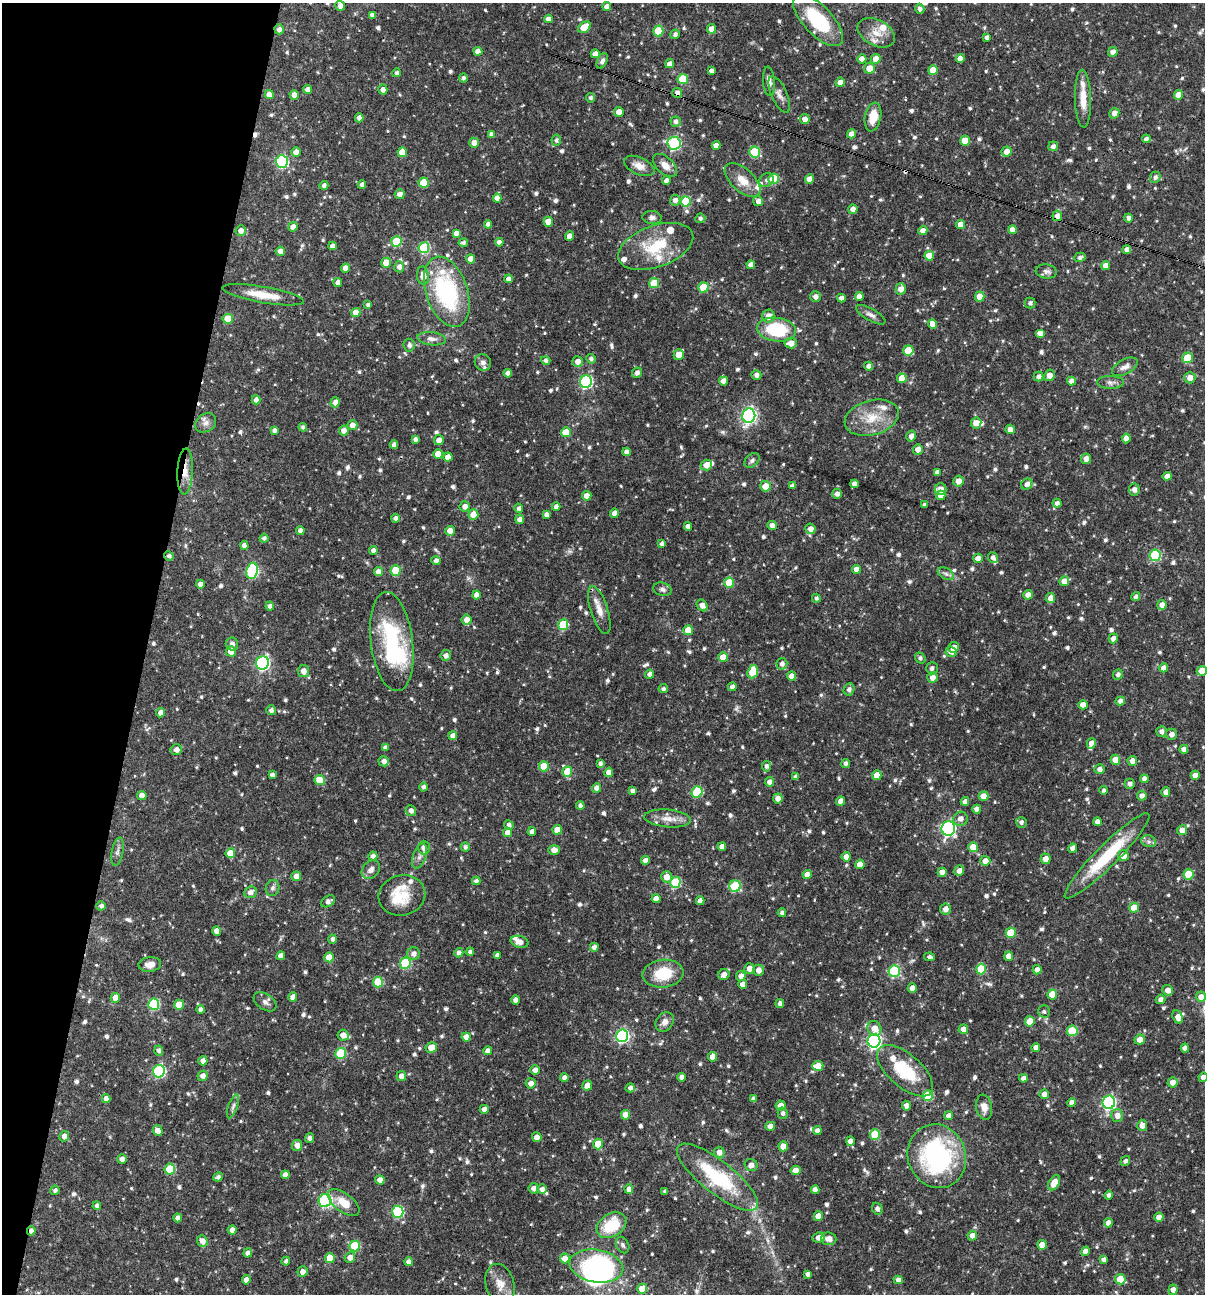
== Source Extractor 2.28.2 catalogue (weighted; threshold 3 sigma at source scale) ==
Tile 9 of 4 x 4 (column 1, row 3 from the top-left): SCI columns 250-1452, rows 1293-2584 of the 5187 x 5168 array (HDU 1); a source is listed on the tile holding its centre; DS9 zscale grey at full resolution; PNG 1207 x 1296 px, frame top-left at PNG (2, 3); each listed source drawn as its Kron ellipse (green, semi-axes under 4 px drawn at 4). Shown black and unused: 12% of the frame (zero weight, under 3 of 4 exposures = <1% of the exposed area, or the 3 px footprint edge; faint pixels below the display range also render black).
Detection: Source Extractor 2.28.2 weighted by HDU 2 'WHT'; one run over the whole footprint, this tile lists its part. Background 0.0954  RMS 0.0039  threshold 0.0174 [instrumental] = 3 sigma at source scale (4.5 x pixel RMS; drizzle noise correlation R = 1.50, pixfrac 1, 0.05/0.05 arcsec/px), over >= 5 px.
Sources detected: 892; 1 too faint to see at this stretch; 3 inside a brighter object's white glare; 4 cosmic-ray / hot-pixel residue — neither listed nor drawn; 22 inside a brighter listed object's ellipse — not listed separately; of the other 862, all 500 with FLUX_AUTO >= 1.01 (the completeness limit of this list) listed and drawn (362 fainter detections not listed), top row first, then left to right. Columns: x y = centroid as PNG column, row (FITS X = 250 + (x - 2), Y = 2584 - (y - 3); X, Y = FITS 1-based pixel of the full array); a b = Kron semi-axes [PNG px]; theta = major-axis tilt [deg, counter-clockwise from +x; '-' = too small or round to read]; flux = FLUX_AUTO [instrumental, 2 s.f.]
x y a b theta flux
340 6 5 5 - 2.2
607 7 4 4 - 2.1
920 9 5 4 - 1.3
372 15 4 4 - 1.9
548 19 4 4 - 2.2
818 20 32 14 -46 24
584 27 7 5 35 10
279 29 5 4 - 1.7
712 29 5 4 - 2.8
658 31 5 5 - 11
876 33 20 13 -28 5.3
675 34 5 4 - 1.3
987 37 4 4 - 1.6
478 51 4 4 - 2.7
1113 52 5 4 - 2.5
595 54 4 4 - 2.4
960 58 4 4 - 2.7
862 59 4 4 - 2.1
876 59 5 5 - 4.2
602 61 8 5 65 1.4
669 64 4 4 - 2
869 68 5 5 - 4
933 70 5 5 - 6.5
711 71 4 4 - 1.4
397 73 4 4 - 1.3
463 78 4 4 - 1
683 79 5 5 - 15
769 81 15 6 -85 2.9
840 82 4 4 - 2.3
308 89 4 4 - 2.2
383 89 5 4 - 1.8
677 93 5 4 - 1.7
269 94 4 4 - 3.9
779 94 19 8 -66 2.3
294 95 5 4 - 2.3
1178 95 5 4 - 3.6
590 98 4 4 - 1
1083 99 29 8 -88 6.6
619 112 5 4 - 2.9
1114 113 5 5 - 2.5
873 117 14 8 78 6.6
359 118 4 4 - 2.1
805 119 5 5 - 2.5
676 122 5 5 - 1.5
851 134 5 4 - 2.2
492 135 4 4 - 1.9
1146 139 4 4 - 1.2
556 140 5 5 - 1
965 141 5 5 - 7
474 143 5 4 - 3
674 143 6 6 - 46
716 145 4 4 - 2.3
1053 146 5 4 - 1.5
1007 151 5 5 - 2.7
296 152 5 4 - 2.6
402 152 5 4 - 5.6
755 152 5 5 - 21
282 162 6 6 - 46
665 165 14 8 -43 3.6
639 166 16 8 -24 3.3
1155 177 5 5 - 1.2
774 179 5 5 - 16
809 179 4 4 - 3
742 180 22 11 -42 5.7
766 180 7 6 - 1.1
666 181 4 4 - 1.8
424 183 5 5 - 11
324 185 4 4 - 1.3
362 185 4 4 - 1.4
400 194 5 5 - 2.4
497 198 4 4 - 2.3
675 200 5 5 - 1.9
686 201 5 5 - 15
758 201 5 5 - 1.8
853 209 4 4 - 2.1
1057 216 5 5 - 1.9
652 217 9 6 -3 1.3
700 218 5 5 - 1.1
1128 218 4 3 - 1.2
548 222 5 4 - 5.3
488 224 4 4 - 1.7
961 224 4 4 - 3.9
293 227 5 4 - 2.3
1012 230 4 4 - 2.6
241 231 5 5 - 2.2
923 231 4 4 - 2.6
456 233 4 4 - 2.1
570 236 5 4 - 2.6
396 241 5 5 - 17
499 242 4 4 - 1.8
463 243 5 4 - 1
332 246 4 4 - 1.8
656 246 39 20 20 16
424 248 5 5 - 27
1127 249 4 4 - 1.8
280 251 4 4 - 2.2
929 256 5 5 - 7.3
1080 257 6 4 18 1.1
471 259 4 4 - 3.4
386 263 5 5 - 5.4
751 265 4 4 - 2.2
1106 266 4 4 - 3.2
399 267 5 5 - 1.8
345 268 4 4 - 3
1046 271 11 7 -7 1.5
423 276 9 6 -82 3.3
508 279 4 4 - 2.2
338 283 4 4 - 1.9
654 283 5 5 - 12
703 287 5 5 - 12
901 289 5 5 - 2.8
447 292 36 21 -71 43
263 295 41 8 -10 8.1
859 296 4 4 - 2.9
980 296 5 4 - 5.4
815 297 5 5 - 1.6
841 298 4 4 - 1.8
1030 303 5 5 - 1.2
368 305 4 3 - 1.1
356 312 4 4 - 4.4
871 315 16 6 -29 2
768 316 6 6 - 3.1
228 319 5 5 - 8.2
933 324 5 4 - 3.5
776 330 19 12 -8 23
1040 333 5 4 - 2.5
431 339 14 6 -7 2.1
791 343 6 5 - 3.2
409 345 6 5 - 1.3
908 350 5 5 - 11
679 355 5 5 - 5.9
1188 358 5 5 - 12
591 359 5 5 - 1.1
546 360 4 4 - 1.1
578 361 5 5 - 2.4
483 362 8 8 - 1.4
869 366 4 4 - 1.8
1125 367 14 7 28 2.4
508 373 4 4 - 2
637 373 5 5 - 1.6
756 375 5 4 - 1.7
1049 375 6 5 - 2.9
1039 377 5 5 - 1.5
902 378 5 5 - 6
1190 378 5 5 - 2.7
724 381 4 4 - 2.7
1071 381 4 4 - 2.2
586 382 6 6 - 49
1110 382 13 6 -1 1.7
256 400 4 4 - 2.1
335 402 5 4 - 2.5
749 416 7 6 - 98
872 418 28 17 15 11
206 423 11 9 35 2.1
976 423 5 5 - 3.1
352 425 5 5 - 2.7
303 427 4 4 - 1.1
1010 429 5 4 - 2.4
274 430 4 4 - 1.5
344 431 5 5 - 2.6
566 432 5 5 - 7.5
911 436 5 4 - 2.1
1126 438 5 4 - 2.4
415 439 4 4 - 1.3
439 440 5 5 - 2.3
394 445 4 4 - 1.9
918 449 5 5 - 2.4
626 452 4 4 - 2.1
438 454 5 4 - 6
448 457 4 4 - 3.1
1086 459 5 5 - 2.6
752 460 9 6 41 1
706 465 6 5 - 3.6
185 471 23 7 87 5
937 472 4 4 - 1.3
1167 476 5 4 - 2.3
958 481 5 5 - 3.2
854 484 4 4 - 2.7
1027 484 6 5 - 1.9
765 486 5 5 - 5.2
792 486 4 4 - 1.4
940 489 6 6 - 3.1
1134 490 6 5 - 1.9
837 494 5 5 - 1.7
941 495 5 4 - 2.6
587 496 5 4 - 2.4
1057 503 4 4 - 1.3
924 505 4 3 - 1.2
465 506 5 5 - 2.4
556 507 4 4 - 2
519 508 5 4 - 1.1
614 513 5 4 - 2.3
473 514 5 5 - 5.1
546 514 4 4 - 1.3
395 518 4 4 - 1.3
519 519 4 4 - 1.9
772 525 4 4 - 2.8
688 526 4 4 - 2.3
810 529 5 5 - 2.2
300 530 4 4 - 1.4
450 531 5 5 - 3.1
264 538 4 4 - 1.2
662 543 4 4 - 1.1
244 545 4 4 - 1.8
373 550 4 4 - 1.9
1155 555 5 5 - 27
169 556 5 4 - 1.2
993 557 5 5 - 1.4
978 558 5 4 - 2.6
436 561 4 4 - 1.4
856 569 4 4 - 2.4
395 570 5 5 - 11
252 571 8 5 74 41
378 572 4 4 - 2.7
946 574 9 5 -30 1.2
1064 581 5 5 - 3.3
729 583 5 5 - 10
200 584 4 4 - 2.6
662 589 9 6 -17 1.3
476 595 4 4 - 2.4
1028 595 5 4 - 2.3
1136 597 5 4 - 1.3
816 598 4 4 - 1.1
1050 598 5 4 - 2.8
702 605 6 5 - 2.9
1162 605 5 4 - 2.2
270 606 4 4 - 1.5
599 610 25 8 -72 4.2
467 620 5 5 - 3.1
563 625 5 5 - 15
688 630 5 4 - 6.3
1113 638 5 4 - 2.3
392 642 50 21 -83 40
232 644 7 6 - 1.4
953 647 5 5 - 2.8
231 651 5 5 - 4.3
951 652 5 5 - 2.3
446 655 5 5 - 1.7
723 657 5 4 - 4.6
920 658 6 5 - 1
262 663 7 6 - 66
782 664 6 5 - 1.6
932 668 6 6 - 1.2
1164 668 4 4 - 2.4
303 671 6 5 - 2.7
1202 671 5 5 - 5.2
753 672 7 5 71 12
650 674 4 4 - 1.7
1118 674 5 4 - 1.5
791 676 5 4 - 2.4
932 677 5 5 - 2.6
732 687 4 4 - 1.6
663 689 5 4 - 1
849 689 6 5 - 1.2
1120 701 4 4 - 1.7
1083 705 5 4 - 3.3
271 710 5 5 - 1.4
161 713 4 4 - 2.7
1161 731 5 5 - 1.8
1171 734 5 5 - 2.2
453 736 4 4 - 2.4
1091 743 5 4 - 2.9
385 747 4 4 - 1.2
176 749 6 5 - 2
1184 749 4 4 - 2.3
1115 760 5 4 - 4.9
384 761 5 5 - 1.9
1132 761 5 5 - 2.3
600 763 4 4 - 1.1
846 763 4 4 - 1.5
544 766 5 5 - 9.5
766 766 5 4 - 1.2
1099 769 5 5 - 1.6
567 772 5 5 - 8.3
609 772 4 4 - 3
272 775 4 4 - 1.5
877 775 5 4 - 6
1195 775 4 4 - 2.3
796 777 4 4 - 1.3
1144 779 4 4 - 1.9
320 780 5 5 - 7.9
769 782 5 4 - 2.1
1130 784 5 5 - 1.3
424 787 4 4 - 1.1
597 788 4 4 - 2.2
1104 790 4 4 - 1.1
633 791 4 4 - 1.5
697 792 5 5 - 21
1166 792 4 4 - 2.3
142 795 4 4 - 2.6
983 796 5 5 - 4.2
1142 796 5 5 - 1.9
778 798 5 5 - 2.9
841 801 4 4 - 3.1
965 801 4 4 - 1.8
580 806 4 4 - 1.3
977 809 4 4 - 2.3
411 811 5 5 - 1.7
668 818 23 9 -5 4.4
960 819 7 7 - 2.3
1021 822 5 5 - 1.3
1097 822 4 4 - 2.1
509 825 5 4 - 1.3
948 828 7 6 - 80
557 830 5 4 - 4.4
1182 830 5 5 - 2.4
532 832 4 4 - 2.1
507 833 4 4 - 3.1
1149 841 7 6 - 1.2
465 847 4 4 - 1.1
722 847 4 4 - 2.4
973 847 5 5 - 8.1
424 848 7 6 - 2.6
1073 848 4 4 - 2.2
554 850 6 4 2 2.7
117 852 14 5 79 1.5
230 853 5 4 - 6.4
373 856 5 4 - 1.4
420 856 13 6 70 1.9
1107 856 59 11 45 23
1123 856 5 5 - 3.8
846 857 4 4 - 3
1045 859 5 5 - 3
645 861 4 4 - 2.3
985 861 5 5 - 2.5
860 864 5 4 - 4
371 870 10 8 50 2.1
959 871 5 5 - 2.3
942 872 4 4 - 3.2
807 874 4 4 - 3.1
1189 874 5 5 - 11
296 876 5 5 - 2.8
666 877 5 5 - 3.4
476 881 4 4 - 1.3
675 882 5 5 - 21
735 886 6 5 - 23
273 888 8 6 71 1.4
250 892 6 5 - 2.3
402 895 23 20 14 8.7
656 899 4 4 - 3.1
328 901 7 5 32 1.6
700 901 4 4 - 2.4
101 906 4 4 - 1.3
1134 908 5 4 - 6
946 909 5 5 - 2.1
782 913 4 4 - 1.4
217 931 4 4 - 3.4
1011 933 5 5 - 9.7
333 939 4 4 - 1.4
519 942 9 5 -15 2.4
594 947 4 4 - 1.7
470 952 4 4 - 1.1
459 953 5 4 - 1.6
413 954 6 6 - 2
497 955 4 4 - 1.5
281 956 4 4 - 2.5
1009 956 5 4 - 3
329 957 5 4 - 5.7
929 957 6 3 -8 1.1
405 963 5 5 - 24
150 964 11 7 7 2.8
749 968 5 5 - 2.6
981 969 5 5 - 12
758 970 5 5 - 2.3
1037 970 5 4 - 2.2
894 971 6 5 - 32
663 974 20 14 7 13
724 975 6 5 - 2.5
741 976 5 5 - 2.4
378 982 5 5 - 13
743 984 4 4 - 2.6
912 988 5 4 - 3
1168 990 5 5 - 2.7
1052 994 5 4 - 6.1
293 997 5 4 - 3.2
1201 997 5 5 - 2.8
115 998 5 4 - 4.3
1160 999 5 4 - 1.6
516 1000 4 4 - 2.8
265 1002 12 8 -34 1.8
154 1004 6 5 - 26
780 1004 4 4 - 1.7
179 1005 5 4 - 6.1
201 1010 4 4 - 2
1044 1011 6 6 - 1
1178 1017 7 5 -66 3
1030 1021 5 5 - 7
665 1022 10 8 52 2.3
874 1028 8 6 -61 3.7
963 1029 5 5 - 2.4
1072 1031 5 5 - 15
343 1035 6 5 - 2.7
622 1036 6 6 - 65
466 1037 4 4 - 3
1140 1039 5 5 - 2.8
874 1041 7 6 - 83
431 1047 6 5 - 4.6
1036 1047 4 4 - 1.8
1185 1048 4 4 - 2.2
159 1051 5 4 - 1.1
487 1051 4 4 - 2.1
340 1053 5 5 - 20
713 1057 5 4 - 3.9
203 1061 4 4 - 2.6
818 1066 5 5 - 5.1
535 1070 5 4 - 2.6
159 1071 6 6 - 43
905 1071 34 16 -41 20
203 1076 5 5 - 2.3
401 1076 5 5 - 2.5
682 1077 4 4 - 1.9
1203 1077 5 4 - 2.3
564 1078 4 4 - 2.1
1023 1078 4 4 - 1.6
1172 1082 5 5 - 2.6
531 1083 5 5 - 2.7
587 1085 5 5 - 2.9
630 1088 4 4 - 1.6
1044 1094 5 4 - 2.1
928 1095 5 5 - 16
106 1099 4 4 - 2.4
753 1099 4 4 - 1.4
1109 1102 6 6 - 63
1072 1103 4 4 - 1.9
233 1106 12 4 70 1.3
781 1106 5 5 - 3.1
906 1106 5 4 - 2.2
984 1107 13 8 -81 3
484 1109 4 4 - 2
783 1113 6 5 - 1.1
625 1115 5 4 - 3.6
1117 1115 6 6 - 2.5
949 1116 4 4 - 2
1142 1125 5 5 - 2.5
770 1126 5 4 - 2.5
158 1130 5 4 - 2.7
817 1131 4 4 - 2.1
875 1134 5 5 - 13
64 1136 5 5 - 2.3
537 1137 5 5 - 2.6
309 1138 5 4 - 1.3
850 1141 4 4 - 2.4
598 1144 5 5 - 7.1
297 1145 5 5 - 2.5
783 1146 5 4 - 5.1
719 1152 5 5 - 2.2
937 1156 32 29 -69 59
122 1159 5 4 - 2
1125 1161 5 4 - 1.3
751 1165 6 6 - 2.9
170 1169 5 5 - 18
795 1170 5 4 - 2.7
285 1175 4 4 - 2.1
218 1177 5 4 - 1.1
717 1177 50 16 -38 31
380 1180 4 4 - 2.5
1054 1183 8 5 60 4.6
534 1188 5 5 - 2.4
542 1189 5 5 - 1.7
629 1189 5 4 - 2.7
55 1190 5 4 - 1.1
815 1190 4 4 - 2.2
665 1191 4 4 - 1.1
1109 1195 4 4 - 1.5
325 1201 6 6 - 45
343 1203 18 9 -37 5.9
97 1206 4 4 - 1.6
877 1209 6 5 - 1.4
398 1212 6 5 - 35
818 1216 5 4 - 3.2
1159 1217 4 4 - 2.8
178 1218 4 4 - 2.1
1108 1223 4 4 - 2.4
612 1225 16 11 33 15
232 1230 4 4 - 2.2
31 1231 5 3 - 1.8
972 1236 5 4 - 2.3
818 1238 6 5 - 2.4
829 1239 8 6 -7 2.4
202 1241 6 5 - 2.7
623 1245 8 6 -65 1
1042 1245 5 4 - 5.7
355 1246 5 5 - 17
1085 1251 5 4 - 3.1
248 1253 5 4 - 1.8
350 1257 5 5 - 2.4
330 1258 5 5 - 6.9
565 1258 5 5 - 4.2
1103 1260 4 4 - 1.4
286 1261 4 4 - 1.1
409 1262 4 4 - 2.3
596 1266 27 16 -10 51
302 1272 5 5 - 2.3
808 1274 4 4 - 1.4
1120 1279 5 5 - 9.5
246 1280 4 4 - 2.4
898 1280 4 4 - 1.7
500 1284 20 14 -74 5.5
642 1289 5 5 - 6.9
1173 1290 5 4 - 2.3
Overlapping masked pixels (flux is a lower limit): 6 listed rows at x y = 279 29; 677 93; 1057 216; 185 471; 169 556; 31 1231
Isophote crosses this tile's border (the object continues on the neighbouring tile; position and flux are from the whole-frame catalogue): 2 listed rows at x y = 1202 671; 1203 1077